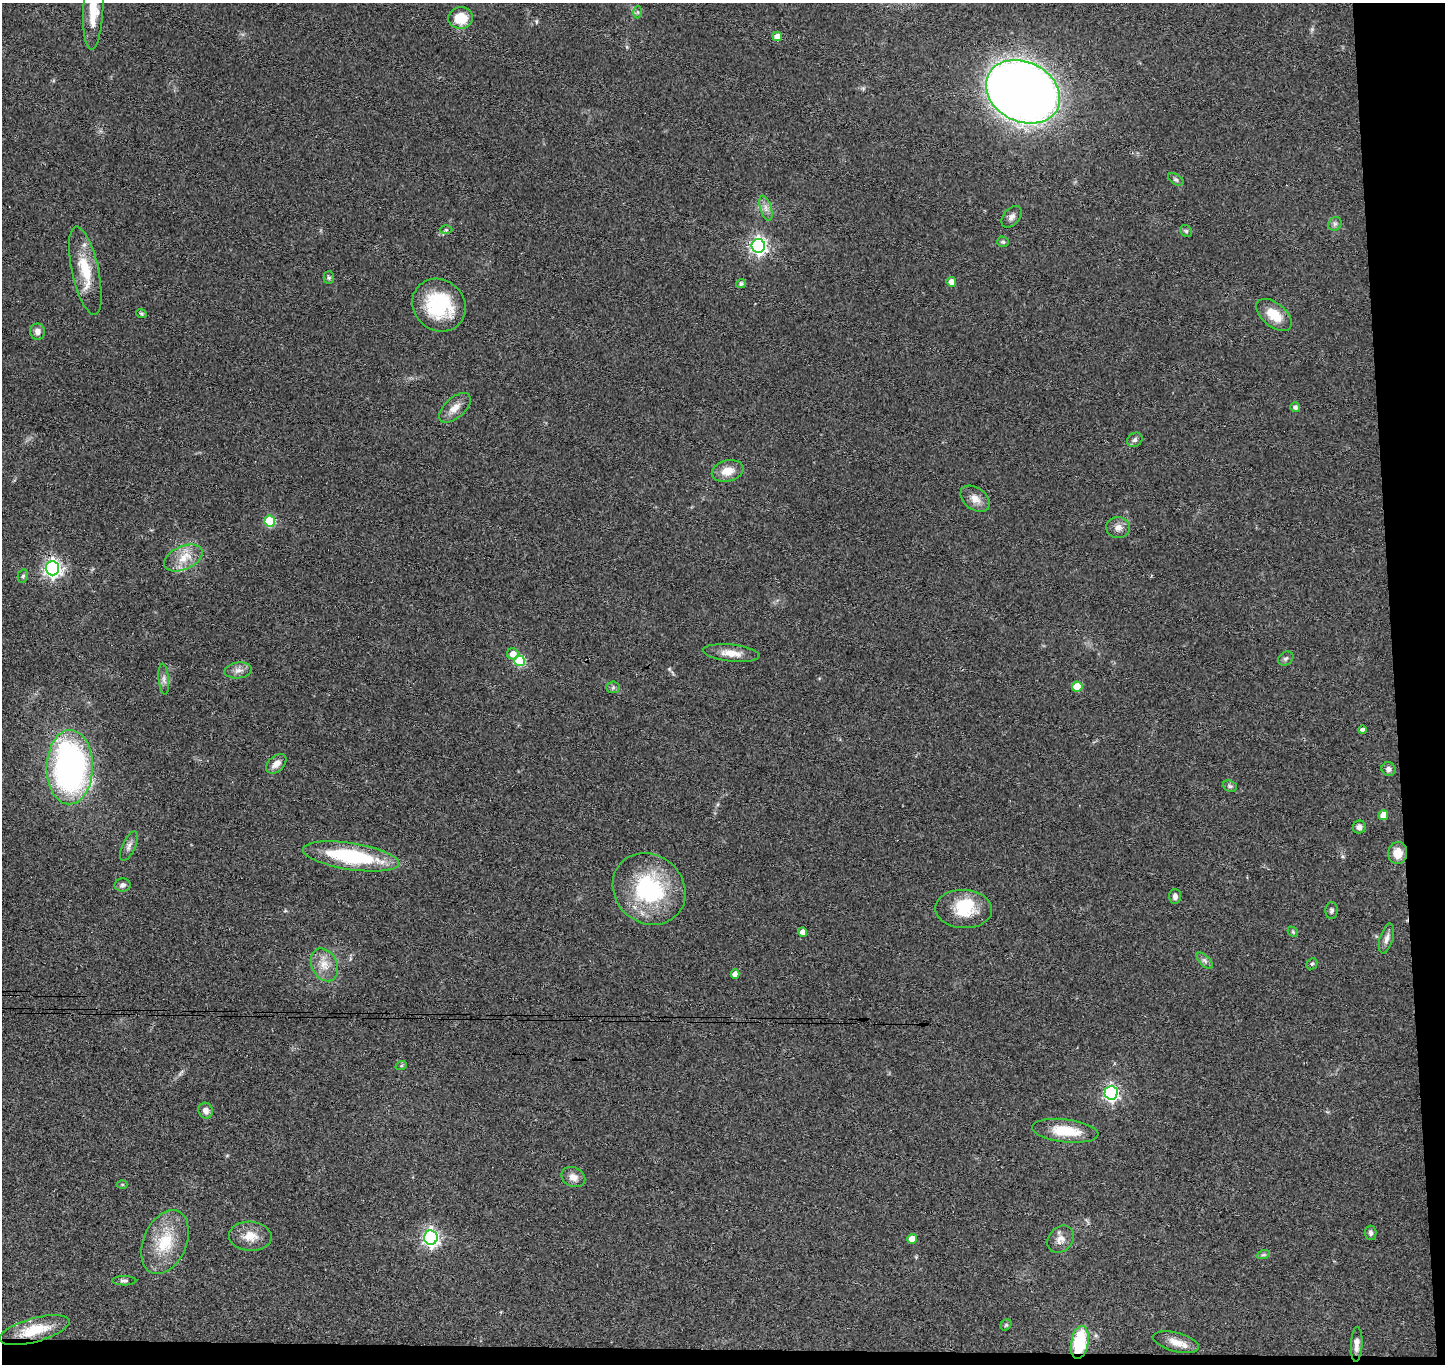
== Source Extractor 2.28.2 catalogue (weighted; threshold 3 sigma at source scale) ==
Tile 9 of 3 x 3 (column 3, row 3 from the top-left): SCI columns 2944-4386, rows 152-1513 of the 4442 x 4368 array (HDU 1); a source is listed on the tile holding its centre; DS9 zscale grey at full resolution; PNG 1447 x 1366 px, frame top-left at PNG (2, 3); each listed source drawn as its Kron ellipse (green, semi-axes under 4 px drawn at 4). Shown black and unused: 5% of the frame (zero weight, under 3 of 4 exposures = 6% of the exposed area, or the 3 px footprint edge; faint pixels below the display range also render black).
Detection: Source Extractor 2.28.2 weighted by HDU 2 'WHT'; one run over the whole footprint, this tile lists its part. Background 0.0792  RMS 0.0058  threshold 0.0261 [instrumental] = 3 sigma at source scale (4.5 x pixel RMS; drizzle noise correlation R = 1.50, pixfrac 1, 0.05/0.05 arcsec/px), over >= 5 px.
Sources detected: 81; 1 inside a brighter object's white glare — neither listed nor drawn; the other 80 listed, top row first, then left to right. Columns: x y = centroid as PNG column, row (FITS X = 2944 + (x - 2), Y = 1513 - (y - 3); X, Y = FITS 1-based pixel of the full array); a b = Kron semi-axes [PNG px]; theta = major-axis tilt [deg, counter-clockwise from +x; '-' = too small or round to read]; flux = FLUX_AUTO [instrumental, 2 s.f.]
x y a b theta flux
93 10 40 10 87 16
638 12 6 4 -89 0.83
461 18 12 11 - 14
777 36 4 4 - 5.7
1023 92 39 30 -27 740
1176 179 8 5 -32 1.3
766 208 13 5 -73 3.2
1011 217 12 8 50 2.7
1335 224 7 6 - 1.5
446 230 6 4 0 0.79
1186 231 6 5 - 1
1003 242 6 5 - 1
758 246 7 6 - 210
85 271 45 13 -78 20
329 278 6 5 - 1
951 282 5 4 - 5.2
741 284 5 4 - 1.4
439 305 28 25 -41 39
141 314 5 4 - 0.8
1274 315 21 11 -39 12
38 332 8 7 - 3
1295 407 5 4 - 2.1
455 408 19 10 41 6
1135 440 8 6 36 1.6
728 471 16 10 14 8
975 499 16 11 -37 5.4
270 521 5 5 - 32
1118 527 12 10 1 3.7
183 558 20 11 24 10
52 568 7 6 - 240
23 576 7 5 76 1.1
731 653 28 8 -6 7.4
513 654 6 5 - 5.1
1286 658 8 6 36 1.6
520 661 5 5 - 37
238 670 14 8 7 3.5
164 679 15 5 -85 2.4
613 687 6 6 - 1.3
1077 687 5 5 - 16
1363 730 4 3 - 1.9
276 764 12 7 42 4.2
70 767 37 23 89 190
1389 769 7 6 - 2.3
1230 786 7 5 -21 1.3
1383 815 5 4 - 8.1
1359 827 7 6 - 2.5
129 846 16 6 65 2.7
1398 853 11 9 88 7.7
351 856 48 13 -9 52
123 885 8 6 4 2.2
649 889 38 34 -42 60
1175 896 7 6 - 2.2
964 909 28 19 -3 21
1332 911 8 6 88 1.6
803 932 4 4 - 4.4
1293 932 6 4 -47 0.84
1387 938 15 6 73 3
1205 961 10 5 -45 1.7
1312 964 6 5 - 0.97
324 965 17 12 -64 7.6
735 974 4 4 - 3.7
401 1066 6 4 18 0.74
1111 1093 7 6 - 160
206 1111 8 7 - 2.9
1065 1131 33 11 -7 17
573 1177 12 9 -23 4.2
122 1184 5 3 - 0.55
1371 1233 7 6 - 1.5
250 1236 21 14 -4 9.1
431 1238 7 6 - 210
912 1239 5 5 - 6
1060 1239 15 12 47 4.8
165 1242 33 21 67 24
1263 1255 7 4 18 0.99
124 1281 12 4 -1 1.5
1006 1325 6 5 - 0.85
34 1330 36 12 16 18
1176 1342 23 9 -15 6.8
1080 1343 17 8 79 32
1357 1344 17 5 87 3.8
Overlapping masked pixels (flux is a lower limit): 1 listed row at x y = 1080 1343
Isophote crosses this tile's border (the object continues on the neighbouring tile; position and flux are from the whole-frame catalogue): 1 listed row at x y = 93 10